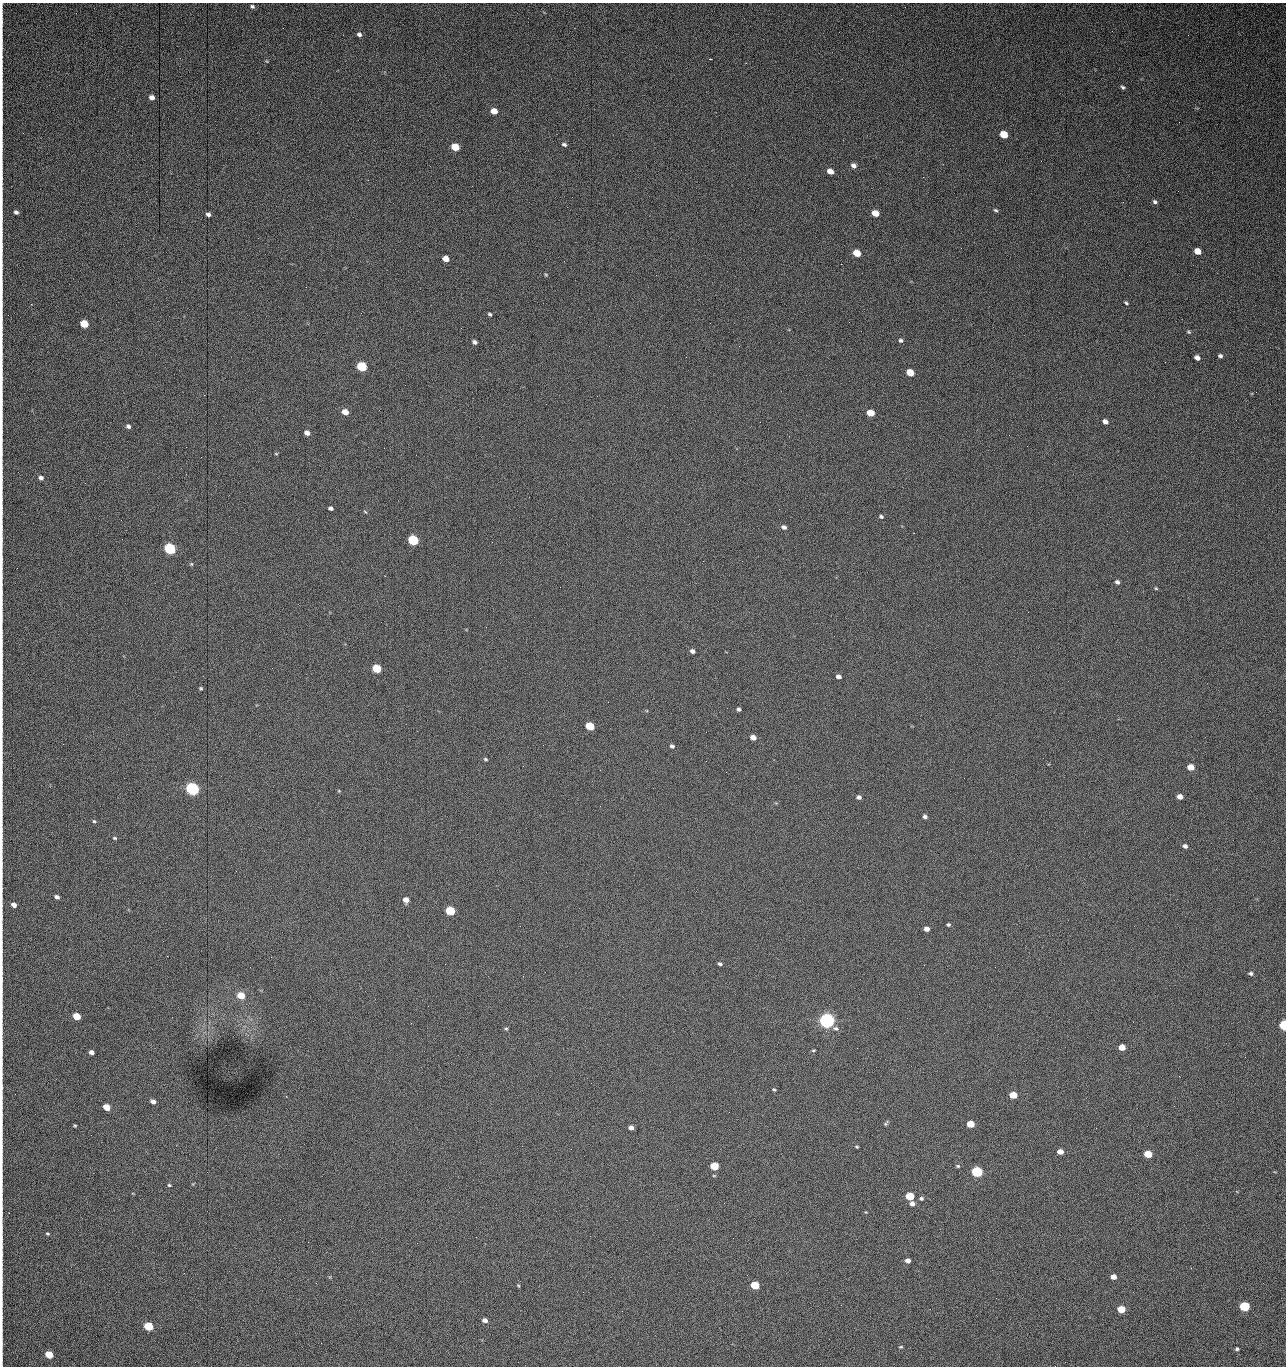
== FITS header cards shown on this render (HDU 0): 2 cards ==
NAXIS1  =                 1284 /fastest changing axis
NAXIS2  =                 1364 /next to fastest changing axis

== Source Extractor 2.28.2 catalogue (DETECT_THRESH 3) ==
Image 1284 x 1364 px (HDU 0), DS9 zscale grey, 1 PNG px = 1 image px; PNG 1288 x 1368 px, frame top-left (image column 1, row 1364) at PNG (2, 3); no overlay
Background 734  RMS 28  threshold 84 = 3 sigma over >= 5 px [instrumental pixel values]
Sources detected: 148; all 148 listed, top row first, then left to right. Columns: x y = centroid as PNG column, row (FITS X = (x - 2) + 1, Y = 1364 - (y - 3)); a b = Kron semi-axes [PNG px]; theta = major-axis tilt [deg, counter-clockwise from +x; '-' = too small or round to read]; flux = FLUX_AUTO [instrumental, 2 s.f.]
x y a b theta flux
252 6 6 5 - 3.6e+03
2 21 12 2 90 3.9e+03
359 34 5 4 - 5.0e+03
1188 35 2 2 - 1.3e+03
710 59 3 2 - 2.2e+03
266 61 6 3 -69 1.8e+03
1123 87 5 4 - 3.4e+03
152 97 5 4 - 9.3e+03
494 111 6 5 - 2.3e+04
2 122 11 2 90 3.3e+03
1179 122 2 2 - 1.2e+03
1004 134 6 5 - 4.5e+04
564 144 6 4 -24 4.0e+03
455 147 6 5 - 5.4e+04
1041 161 2 2 - 1.9e+03
854 165 6 5 - 7.3e+03
830 171 5 4 - 1.6e+04
923 177 2 2 - 1.7e+04
1123 202 2 2 - 1.1e+03
1155 202 6 4 -35 4.2e+03
996 210 6 3 -27 2.9e+03
16 212 4 4 - 5.0e+03
875 213 6 5 - 2.9e+04
208 214 5 4 - 6.1e+03
1197 251 6 5 - 2.5e+04
857 253 6 5 - 4.2e+04
446 259 5 4 - 2.0e+04
841 264 2 2 - 2.5e+04
546 275 5 3 - 2.0e+03
656 275 2 2 - 1.0e+03
1126 303 5 3 - 2.8e+03
490 314 5 4 - 3.1e+03
710 323 2 2 - 3.1e+03
84 324 6 5 - 5.3e+04
1189 332 5 4 - 2.4e+03
901 340 5 5 - 4.0e+03
474 342 5 4 - 5.6e+03
1220 356 4 4 - 4.5e+03
1197 358 5 4 - 9.9e+03
362 366 6 5 - 1.6e+05
910 373 6 5 - 4.0e+04
1256 392 3 2 - 1.5e+03
345 412 6 5 - 2.0e+04
871 413 5 5 - 3.4e+04
1105 422 5 4 - 9.9e+03
128 426 5 4 - 5.3e+03
307 433 5 4 - 1.0e+04
1009 435 2 2 - 3.3e+03
186 447 2 2 - 3.7e+03
276 454 5 3 - 1.7e+03
41 478 6 5 - 6.3e+03
85 483 2 2 - 1.0e+03
331 508 5 4 - 5.0e+03
365 512 6 3 -37 2.0e+03
881 517 5 4 - 3.2e+03
784 527 6 5 - 5.8e+03
413 540 6 5 - 1.9e+05
492 542 2 2 - 2.5e+03
170 549 6 5 - 3.2e+05
742 561 2 2 - 7.5e+02
191 564 5 4 - 2.2e+03
1117 582 5 4 - 5.6e+03
560 587 2 2 - 6.2e+02
1156 588 4 3 - 1.9e+03
692 651 5 4 - 5.8e+03
377 669 6 5 - 9.1e+04
838 676 5 4 - 7.2e+03
201 688 5 4 - 2.4e+03
738 709 4 4 - 4.2e+03
590 726 6 5 - 7.8e+04
753 737 5 4 - 1.5e+04
543 745 2 2 - 3.2e+03
672 746 5 5 - 4.2e+03
485 759 5 4 - 2.8e+03
706 761 2 2 - 1.1e+03
1191 767 5 5 - 2.7e+04
726 772 2 2 - 2.5e+03
192 789 6 5 - 7.1e+05
339 791 5 4 - 1.9e+03
859 797 5 5 - 6.1e+03
1180 797 5 4 - 1.4e+04
925 816 4 4 - 4.9e+03
94 821 5 5 - 2.6e+03
115 838 5 3 - 2.2e+03
1185 846 5 4 - 6.0e+03
57 897 5 4 - 6.0e+03
406 900 5 5 - 1.4e+04
14 905 5 4 - 1.0e+04
450 911 6 5 - 1.2e+05
948 924 4 4 - 3.1e+03
927 929 5 4 - 1.0e+04
720 964 5 3 - 4.0e+03
1251 973 5 4 - 4.2e+03
523 976 3 2 - 2.4e+03
241 995 6 5 - 3.6e+04
77 1016 5 5 - 5.4e+04
827 1021 6 6 - 1.1e+06
411 1023 2 2 - 5.6e+03
1284 1025 5 4 - 2.2e+05
506 1028 5 4 - 2.5e+03
836 1028 8 6 -13 5.7e+03
1122 1047 5 4 - 2.9e+04
857 1048 3 2 - 1.4e+03
813 1050 5 3 - 2.2e+03
91 1052 5 4 - 7.0e+03
1245 1057 2 2 - 2.0e+03
1179 1076 3 2 - 2.9e+03
774 1089 4 3 - 2.4e+03
1013 1095 5 4 - 4.7e+04
153 1101 5 4 - 8.0e+03
106 1107 5 4 - 3.2e+04
729 1112 2 2 - 9.0e+02
886 1123 8 4 57 3.0e+03
970 1124 5 4 - 4.4e+04
75 1126 3 3 - 2.0e+03
631 1128 5 4 - 9.1e+03
91 1135 2 2 - 2.5e+03
857 1147 5 3 - 2.0e+03
571 1149 2 2 - 9.2e+02
1060 1152 5 4 - 1.7e+04
1148 1154 5 4 - 5.8e+04
714 1166 5 5 - 7.9e+04
958 1166 6 4 -15 2.7e+03
977 1172 6 5 - 2.7e+05
169 1185 5 4 - 2.3e+03
910 1196 5 5 - 8.4e+04
921 1198 6 5 - 4.0e+03
912 1204 5 5 - 9.9e+03
280 1219 2 2 - 1.9e+03
47 1234 4 4 - 2.2e+03
476 1237 2 2 - 8.9e+03
308 1242 2 2 - 1.8e+03
417 1243 2 2 - 5.6e+03
908 1260 5 4 - 9.1e+03
1113 1277 5 4 - 1.4e+04
518 1285 5 3 - 2.0e+03
755 1285 5 5 - 8.0e+04
996 1298 2 2 - 2.7e+03
1244 1306 5 5 - 1.9e+05
1121 1309 5 4 - 4.7e+04
622 1311 2 2 - 8.7e+02
485 1320 5 4 - 8.4e+03
148 1326 6 5 - 1.0e+05
321 1343 3 2 - 1.4e+03
901 1347 5 4 - 2.1e+03
1237 1349 4 3 - 3.5e+03
49 1355 5 5 - 5.5e+04
1055 1366 2 2 - 2.1e+03
At the frame edge (FLAGS 8, measured only in part): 4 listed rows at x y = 2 21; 2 122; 1284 1025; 1055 1366

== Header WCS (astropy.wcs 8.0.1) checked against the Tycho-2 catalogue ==
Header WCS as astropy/WCSLIB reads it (CRVAL/CRPIX/CD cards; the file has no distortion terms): RA---TAN/DEC--TAN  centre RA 15:41:42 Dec +51:58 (235.43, +51.97 deg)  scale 1.26 arcsec/px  FOV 26.9' x 28.5'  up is +93 deg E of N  parity flipped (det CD > 0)
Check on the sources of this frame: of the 60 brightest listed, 12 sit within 2.0 arcsec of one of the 13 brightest Tycho-2 stars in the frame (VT <= 12.29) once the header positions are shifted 0.64 arcsec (0.48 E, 0.42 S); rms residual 1.14 arcsec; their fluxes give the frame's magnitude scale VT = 24.47 - 2.5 log10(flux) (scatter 0.22 mag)
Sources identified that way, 12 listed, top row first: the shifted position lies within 2.0 arcsec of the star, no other Tycho-2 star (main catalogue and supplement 1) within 4.0 arcsec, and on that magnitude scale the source's flux lands within +1.5 / -3 mag of the star's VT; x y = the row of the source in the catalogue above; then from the Tycho-2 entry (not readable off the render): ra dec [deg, ICRS J2000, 3 dp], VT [Tycho-2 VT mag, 2 dp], TYC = Tycho-2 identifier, HIP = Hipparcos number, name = IAU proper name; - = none
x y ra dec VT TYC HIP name
362 366 235.614 +52.064 11.61 3489-1132-1 - -
413 540 235.514 +52.049 11.19 3489-1407-1 - -
170 549 235.515 +52.133 11.12 3489-1380-1 - -
192 789 235.378 +52.130 9.31 3489-1322-1 76850 -
450 911 235.303 +52.042 11.52 3489-958-1 - -
827 1021 235.232 +51.912 9.59 3489-824-1 - -
1284 1025 235.220 +51.752 10.98 3489-1435-1 - -
977 1172 235.143 +51.862 10.97 3489-1016-1 - -
910 1196 235.131 +51.886 12.29 3489-908-1 - -
755 1285 235.084 +51.941 11.45 3489-1346-1 - -
1244 1306 235.062 +51.771 11.53 3489-1453-1 - -
148 1326 235.075 +52.152 11.74 3489-912-1 - -